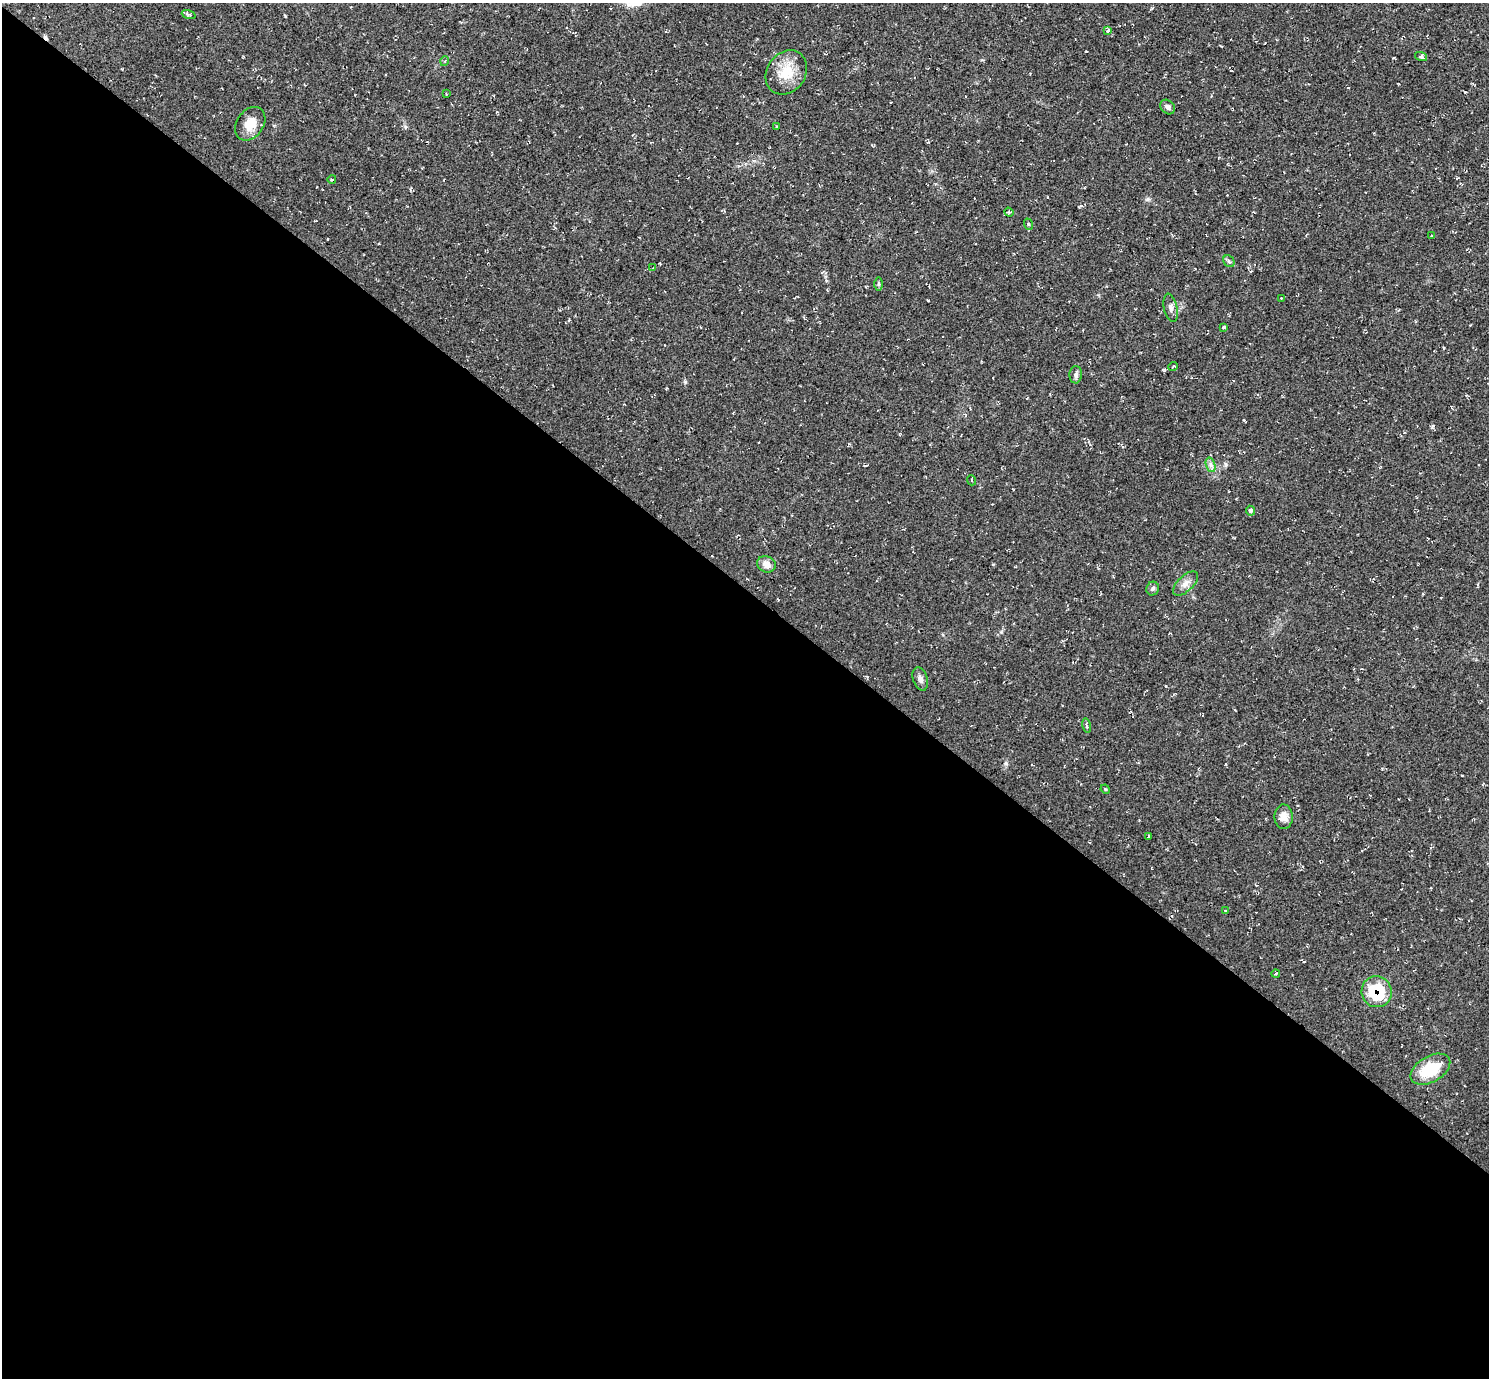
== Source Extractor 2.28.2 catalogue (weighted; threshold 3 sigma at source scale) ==
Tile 14 of 4 x 4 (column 2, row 4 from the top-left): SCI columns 1488-2974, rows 153-1528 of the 5952 x 5956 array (HDU 1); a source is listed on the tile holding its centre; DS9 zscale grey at full resolution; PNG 1491 x 1380 px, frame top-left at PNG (2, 3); each listed source drawn as its Kron ellipse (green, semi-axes under 4 px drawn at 4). Shown black and unused: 57% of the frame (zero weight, under 2 of 3 exposures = <1% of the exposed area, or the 3 px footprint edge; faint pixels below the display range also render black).
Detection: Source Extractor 2.28.2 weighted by HDU 2 'WHT'; one run over the whole footprint, this tile lists its part. Background 0.055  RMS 0.008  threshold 0.0362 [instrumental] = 3 sigma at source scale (4.5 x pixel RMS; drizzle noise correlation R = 1.50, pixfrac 1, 0.05/0.05 arcsec/px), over >= 5 px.
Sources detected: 39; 3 cosmic-ray / hot-pixel residue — neither listed nor drawn; the other 36 listed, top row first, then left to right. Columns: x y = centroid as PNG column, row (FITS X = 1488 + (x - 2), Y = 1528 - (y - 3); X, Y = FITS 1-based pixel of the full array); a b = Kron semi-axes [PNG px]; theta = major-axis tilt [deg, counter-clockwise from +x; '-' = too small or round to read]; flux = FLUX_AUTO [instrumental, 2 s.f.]
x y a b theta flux
189 14 7 3 -19 1.9
1108 31 3 3 - 7.5
1421 56 6 4 -18 1.9
445 61 5 3 - 0.81
786 72 23 19 54 20
446 94 4 2 - 0.64
1168 107 8 6 -44 2.4
250 124 18 13 55 12
777 126 3 3 - 1.3
332 179 4 2 - 0.65
1009 212 5 4 - 1.2
1028 224 6 3 -71 0.77
1431 236 3 2 - 0.6
1229 261 6 5 - 1.4
653 268 3 3 - 0.5
879 284 7 4 -90 1.2
1281 298 2 2 - 0.41
1171 308 14 6 -78 3.4
1224 327 3 3 - 2.3
1173 366 5 3 - 0.88
1076 375 9 6 87 2.5
1211 465 7 4 -71 2.6
971 480 5 3 - 0.79
1250 511 5 4 - 2.1
766 564 9 8 - 6.2
1186 583 15 7 44 5.4
1153 589 7 6 - 1.7
920 679 12 7 -71 3.6
1087 726 7 4 -78 1.7
1105 789 5 4 - 0.77
1284 817 12 9 -89 6.7
1149 836 4 2 - 0.64
1226 911 4 3 - 1.1
1276 973 4 3 - 0.66
1377 992 16 15 - 40
1430 1069 22 13 30 27
Overlapping masked pixels (flux is a lower limit): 1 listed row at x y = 1377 992
Unlisted compact peaks at least as high as the median listed source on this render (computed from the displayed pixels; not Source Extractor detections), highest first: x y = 1006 763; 1148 199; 685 382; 285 16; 1433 426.